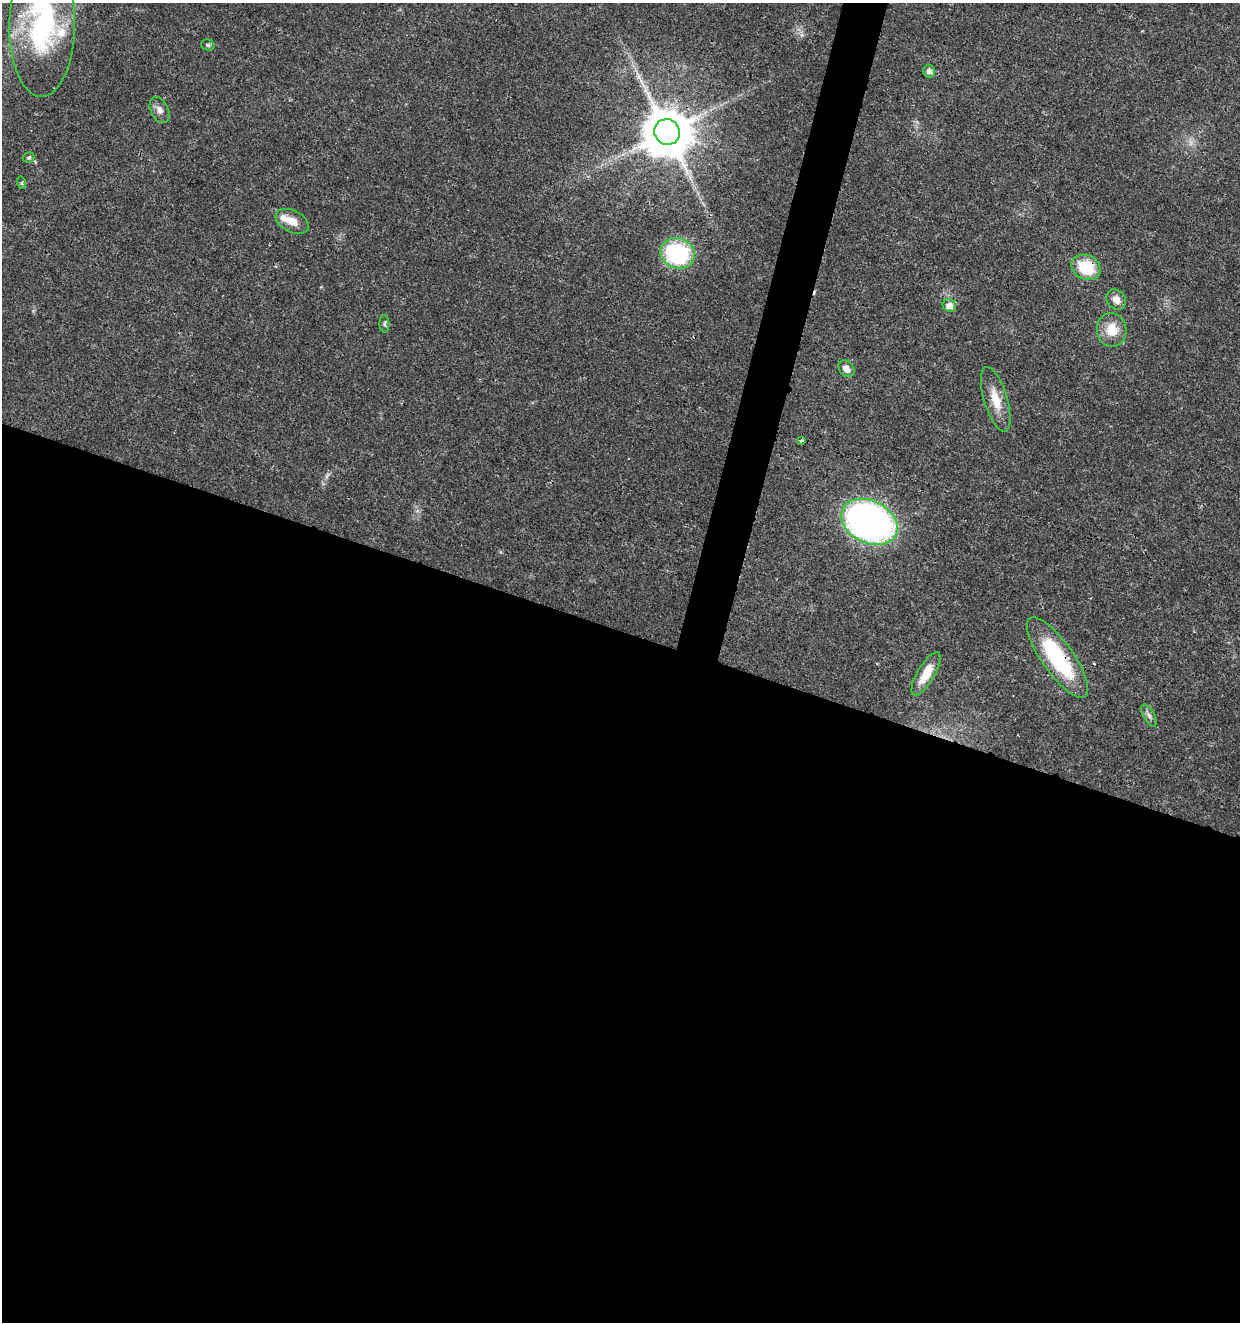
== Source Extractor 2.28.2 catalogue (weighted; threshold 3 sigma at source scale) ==
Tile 14 of 4 x 4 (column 2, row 4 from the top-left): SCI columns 1525-2762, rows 6-1325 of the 5463 x 5297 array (HDU 1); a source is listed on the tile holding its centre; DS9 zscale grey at full resolution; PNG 1242 x 1324 px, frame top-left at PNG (2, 3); each listed source drawn as its Kron ellipse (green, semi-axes under 4 px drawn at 4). Shown black and unused: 54% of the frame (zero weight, under 3 of 4 exposures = <1% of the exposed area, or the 3 px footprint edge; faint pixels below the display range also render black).
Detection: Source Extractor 2.28.2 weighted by HDU 2 'WHT'; one run over the whole footprint, this tile lists its part. Background 0.018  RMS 0.002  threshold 0.00906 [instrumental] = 3 sigma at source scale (4.5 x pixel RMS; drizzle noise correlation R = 1.50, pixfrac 1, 0.0396/0.0396 arcsec/px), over >= 5 px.
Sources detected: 27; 2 too faint to see at this stretch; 1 cosmic-ray / hot-pixel residue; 1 long thin detection or spike segment (spike, bleed or trail) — neither listed nor drawn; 2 inside a brighter listed object's ellipse — not listed separately; the other 21 listed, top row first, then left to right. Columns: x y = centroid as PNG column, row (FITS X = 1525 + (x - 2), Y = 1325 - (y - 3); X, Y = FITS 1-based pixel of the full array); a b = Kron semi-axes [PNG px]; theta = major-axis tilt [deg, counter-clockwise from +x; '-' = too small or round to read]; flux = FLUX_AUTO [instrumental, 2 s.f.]
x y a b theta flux
42 25 72 33 89 32
208 45 7 5 -17 0.44
929 71 6 6 - 1.1
159 110 14 8 -63 1.3
667 132 13 12 - 1100
29 158 6 5 - 0.31
22 183 6 4 -72 0.27
292 221 18 10 -26 2.5
678 253 17 15 -21 24
1086 267 15 12 -27 7.7
1116 300 11 9 -50 1.6
949 306 7 6 - 1.7
384 324 9 5 -87 0.49
1112 330 17 15 -83 4.2
846 369 9 7 -49 1.6
996 399 33 11 -73 4.3
801 441 3 3 - 0.56
869 522 30 21 -27 96
1058 658 48 15 -55 20
926 674 24 8 60 4.1
1149 715 12 5 -61 0.77
Overlapping masked pixels (flux is a lower limit): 3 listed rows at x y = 667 132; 1086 267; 1058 658
Isophote crosses this tile's border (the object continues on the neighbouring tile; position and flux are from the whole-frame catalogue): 1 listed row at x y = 42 25